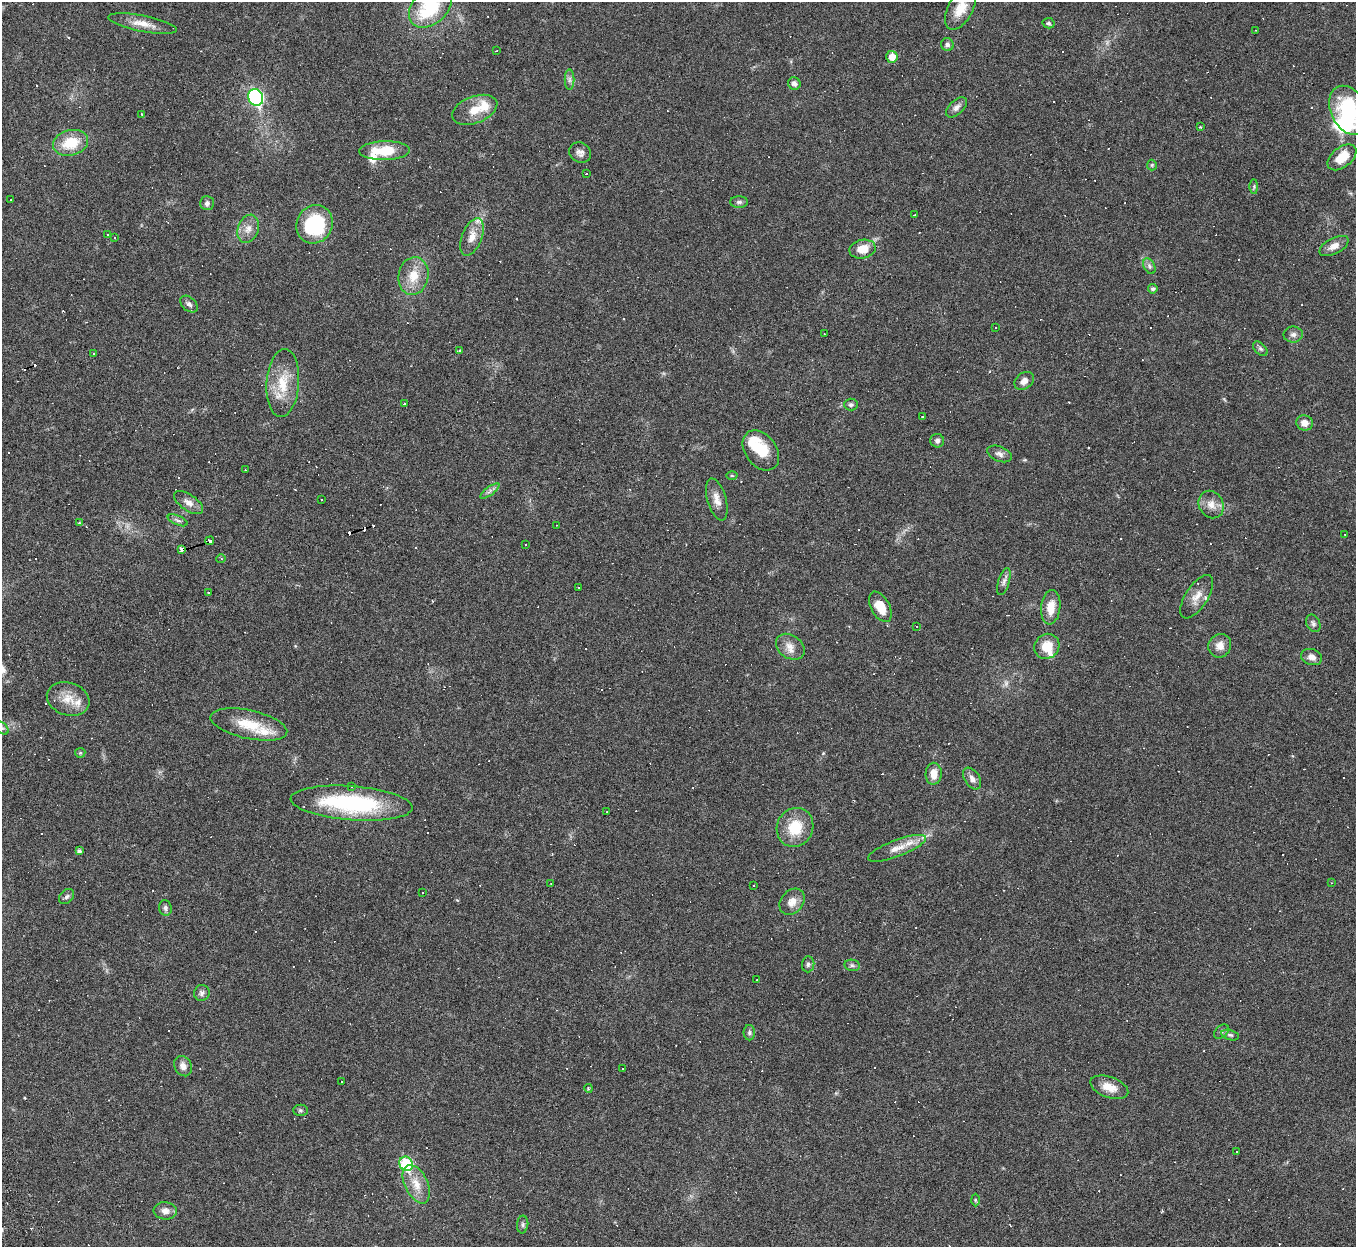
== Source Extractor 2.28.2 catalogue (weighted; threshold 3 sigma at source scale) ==
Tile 7 of 4 x 4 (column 3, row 2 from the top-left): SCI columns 2707-4060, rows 2768-4012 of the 5469 x 5422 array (HDU 1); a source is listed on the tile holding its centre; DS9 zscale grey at full resolution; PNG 1358 x 1249 px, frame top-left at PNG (2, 2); each listed source drawn as its Kron ellipse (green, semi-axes under 4 px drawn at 4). Shown black and unused: <1% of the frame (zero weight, under 3 of 6 exposures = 3% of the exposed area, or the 3 px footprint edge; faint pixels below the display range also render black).
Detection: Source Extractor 2.28.2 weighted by HDU 2 'WHT'; one run over the whole footprint, this tile lists its part. Background 0.0393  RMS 0.0024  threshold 0.00979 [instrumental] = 3 sigma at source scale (4.09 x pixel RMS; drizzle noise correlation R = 1.36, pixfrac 0.8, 0.05/0.05 arcsec/px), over >= 5 px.
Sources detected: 252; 1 too faint to see at this stretch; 1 inside a brighter object's white glare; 124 cosmic-ray / hot-pixel residue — neither listed nor drawn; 8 inside a brighter listed object's ellipse — not listed separately; the other 118 listed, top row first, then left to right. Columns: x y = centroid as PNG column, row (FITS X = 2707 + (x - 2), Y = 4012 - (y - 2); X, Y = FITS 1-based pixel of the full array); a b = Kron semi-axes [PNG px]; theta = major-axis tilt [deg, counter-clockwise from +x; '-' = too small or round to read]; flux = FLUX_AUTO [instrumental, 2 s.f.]
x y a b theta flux
430 6 25 17 44 14
960 8 23 12 62 3.9
1049 23 6 5 - 0.4
142 24 35 8 -11 2.9
1256 30 3 2 - 0.14
947 45 7 6 - 0.56
496 51 2 2 - 0.14
892 57 6 5 - 2.4
569 80 10 5 90 0.68
794 83 6 6 - 0.92
256 97 9 7 -68 37
956 107 12 7 43 1.1
475 110 23 13 21 4
1349 110 26 18 -62 16
142 114 3 2 - 0.19
1200 127 3 3 - 0.18
71 143 18 12 15 6.3
385 151 25 9 1 6.8
580 153 11 9 -29 1.2
1342 157 17 10 38 4.4
1152 165 5 5 - 0.29
586 174 3 3 - 0.33
1254 186 7 3 -90 0.31
11 199 3 2 - 0.17
739 202 9 5 0 0.58
207 203 7 7 - 0.71
914 215 3 2 - 0.25
315 224 19 18 - 17
248 229 14 10 69 2
108 234 3 2 - 0.22
114 237 3 3 - 0.45
472 237 20 10 68 2.6
1334 246 16 8 28 1.7
863 249 13 9 10 3.2
1149 266 8 5 -61 0.59
413 276 19 15 79 4.4
1153 289 5 4 - 0.51
189 304 10 6 -41 0.76
995 327 3 2 - 0.18
824 334 2 2 - 0.11
1293 335 9 8 - 0.89
1260 349 8 5 -44 0.52
460 350 4 3 - 0.28
94 353 3 3 - 0.86
1024 381 11 8 37 1.3
283 383 34 16 86 6.6
404 404 3 2 - 0.46
851 405 7 6 - 0.54
922 416 3 2 - 0.19
1305 423 8 7 - 1.6
937 441 7 6 - 0.72
761 450 22 15 -53 6.1
999 454 13 7 -22 1
245 470 3 2 - 0.14
732 476 5 3 - 0.23
490 491 11 4 36 0.73
717 499 22 9 -74 2.1
322 500 3 2 - 0.17
188 503 17 8 -34 1.7
1211 504 14 12 -59 2.2
178 520 10 4 -23 0.64
79 523 4 3 - 0.24
557 525 2 2 - 0.17
1345 534 2 2 - 0.21
210 541 4 3 - 15
525 545 3 3 - 0.46
181 550 3 3 - 3.6
221 559 4 4 - 0.25
1004 581 14 5 72 0.88
579 588 2 2 - 0.15
208 592 3 2 - 0.2
1197 597 25 11 57 2.7
880 607 16 9 -61 4
1051 607 17 9 84 3.6
1313 623 9 6 -64 0.62
917 626 2 2 - 0.13
1047 646 13 12 - 4.2
1220 646 12 11 - 2
790 647 15 11 -36 2.2
1312 657 11 8 -20 1.3
68 699 22 16 -18 3.9
249 724 39 14 -12 6.8
2 728 8 5 -44 0.49
80 753 5 5 - 0.29
934 774 11 8 89 2.5
972 779 12 7 -56 1.2
351 786 3 3 - 0.7
352 803 61 17 -4 26
607 812 3 2 - 0.15
795 827 20 18 65 6.7
897 848 31 8 20 3.2
79 851 4 4 - 0.61
1331 883 3 2 - 0.17
551 884 2 2 - 0.14
754 885 3 2 - 0.16
422 893 3 2 - 0.37
67 897 8 6 45 0.56
792 902 14 11 51 2.2
165 908 8 6 -78 0.64
808 964 8 6 84 0.55
852 965 8 5 -11 0.51
757 980 3 2 - 0.2
202 993 8 7 - 0.79
1221 1032 8 6 41 0.56
749 1033 7 5 -90 0.51
1230 1035 9 5 -15 0.49
183 1066 11 8 -63 1.4
623 1069 3 3 - 0.52
342 1082 3 2 - 0.27
1109 1087 20 10 -19 3
588 1088 4 3 - 0.22
300 1110 7 5 0 0.44
1236 1152 3 3 - 1.2
406 1164 7 6 - 16
416 1184 21 11 -64 3.6
975 1200 6 4 -89 0.27
165 1211 11 8 -5 1.4
523 1224 9 5 84 0.51
Overlapping masked pixels (flux is a lower limit): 2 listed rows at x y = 210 541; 181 550
Isophote crosses this tile's border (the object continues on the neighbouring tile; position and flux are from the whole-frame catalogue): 4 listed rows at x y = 430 6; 960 8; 1349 110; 2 728